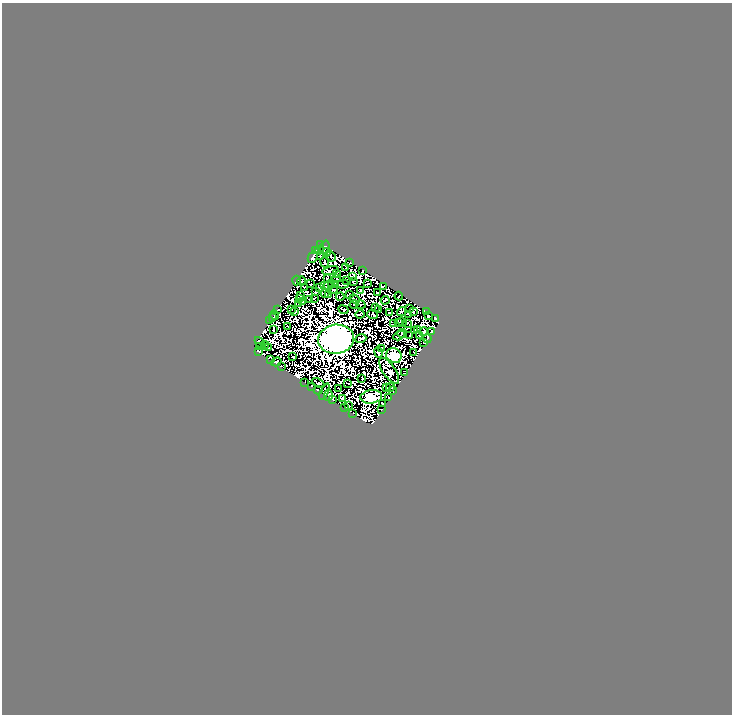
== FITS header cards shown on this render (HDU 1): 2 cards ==
NAXIS1  =                  730
NAXIS2  =                  712

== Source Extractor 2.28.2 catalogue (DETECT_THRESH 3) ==
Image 730 x 712 px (HDU 1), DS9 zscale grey, 1 PNG px = 1 image px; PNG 734 x 716 px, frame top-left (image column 1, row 712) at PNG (2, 3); each listed source drawn as its Kron ellipse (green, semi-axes under 4 px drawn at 4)
Background 1.26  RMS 8.0e-04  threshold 0.0024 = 3 sigma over >= 5 px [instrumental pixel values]
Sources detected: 250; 127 with non-positive FLUX_AUTO (blend fragments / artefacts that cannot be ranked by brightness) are neither listed nor drawn; the other 123 listed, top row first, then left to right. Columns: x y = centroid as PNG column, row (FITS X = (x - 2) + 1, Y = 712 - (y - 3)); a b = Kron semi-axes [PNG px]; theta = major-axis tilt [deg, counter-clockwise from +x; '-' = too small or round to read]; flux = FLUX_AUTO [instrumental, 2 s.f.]
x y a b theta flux
320 244 2 2 - 9.2
325 247 7 3 71 34
316 250 3 2 - 3
320 250 4 2 - 14
326 252 4 2 - 16
320 256 3 2 - 5
313 257 6 4 64 25
331 257 5 2 - 18
325 262 5 2 - 4.5
350 263 3 2 - 11
346 268 3 2 - 4.9
363 270 3 2 - 15
331 271 8 3 11 0.19
337 274 3 2 - 1.2
352 276 4 2 - 5.3
337 278 2 2 - 5
327 279 3 2 - 4.2
346 280 3 2 - 4
297 281 5 2 - 22
302 281 5 2 - 2
353 282 2 2 - 7.3
331 283 2 2 - 6.5
311 284 3 2 - 7.9
336 284 3 2 - 11
343 284 6 3 1 8.8
368 284 3 2 - 1.5
324 285 3 3 - 7.3
328 286 5 2 - 10
383 286 3 2 - 3.6
304 287 2 2 - 8.6
319 287 4 2 - 13
334 289 4 2 - 1.9
360 290 3 2 - 8.5
316 292 3 3 - 20
325 293 4 2 - 5.5
377 293 3 2 - 8.8
350 294 3 2 - 8.7
329 295 4 2 - 6.7
300 296 4 2 - 8.8
399 296 4 2 - 6.4
340 297 4 2 - 2.1
314 298 3 2 - 5.6
299 299 3 3 - 2.8
355 299 5 2 - 5
309 300 3 2 - 8.3
385 300 4 2 - 0.076
302 301 4 2 - 1.5
298 304 4 3 - 14
354 305 4 2 - 7.5
361 305 5 2 - 1.6
375 308 4 3 - 1.8
278 309 3 2 - 13
292 309 3 2 - 7.6
410 309 2 2 - 2.1
343 310 5 3 - 9.2
379 310 2 2 - 4.2
426 311 3 2 - 7.3
295 312 2 2 - 8.2
401 312 5 3 - 0.55
413 312 3 2 - 0.15
389 313 2 2 - 6.2
360 314 4 2 - 8.7
372 314 5 3 - 2.1
408 314 4 2 - 6.5
274 315 5 2 - 14
428 316 3 2 - 9.4
272 318 4 2 - 16
436 318 3 2 - 30
270 320 2 2 - 0.34
398 322 2 2 - 13
402 322 5 3 - 0.97
407 323 4 2 - 8
394 324 3 2 - 6.5
288 326 2 2 - 3.3
418 329 2 2 - 0.61
273 330 2 2 - 13
414 330 3 3 - 8.1
424 332 4 4 - 3.1
431 332 3 2 - 12
402 333 5 2 - 0.14
399 335 6 2 31 5.9
410 335 2 2 - 6.3
419 336 3 2 - 4.8
336 339 18 14 7 130000
361 339 6 3 22 11
427 339 4 3 - 28
260 342 6 4 -48 8.6
424 343 3 2 - 1.5
265 345 4 3 - 10
259 347 3 2 - 14
268 347 3 2 - 14
381 348 2 2 - 1.4
258 351 3 2 - 13
378 352 5 3 - 0.93
414 352 2 2 - 23
394 356 8 7 - 6600
293 357 3 2 - 13
271 360 3 2 - 11
276 362 5 3 - 31
281 366 3 2 - 13
389 371 15 6 -55 430
405 373 2 2 - 6.6
362 378 2 2 - 4.3
305 382 3 2 - 1.5
318 383 7 3 -29 8.5
348 383 2 2 - 14
311 386 3 2 - 14
386 387 3 2 - 1.7
391 387 4 2 - 13
338 388 2 2 - 8.8
318 390 5 3 - 40
393 391 4 2 - 5.9
324 392 9 4 65 9.4
328 395 5 3 - 11
371 397 11 6 6 4400
389 398 3 2 - 27
333 399 4 2 - 13
342 399 3 2 - 15
382 403 3 2 - 14
349 406 3 2 - 15
345 407 3 2 - 24
382 409 2 2 - 8.2
353 413 2 2 - 9.7
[127 non-positive-flux detections neither listed nor drawn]